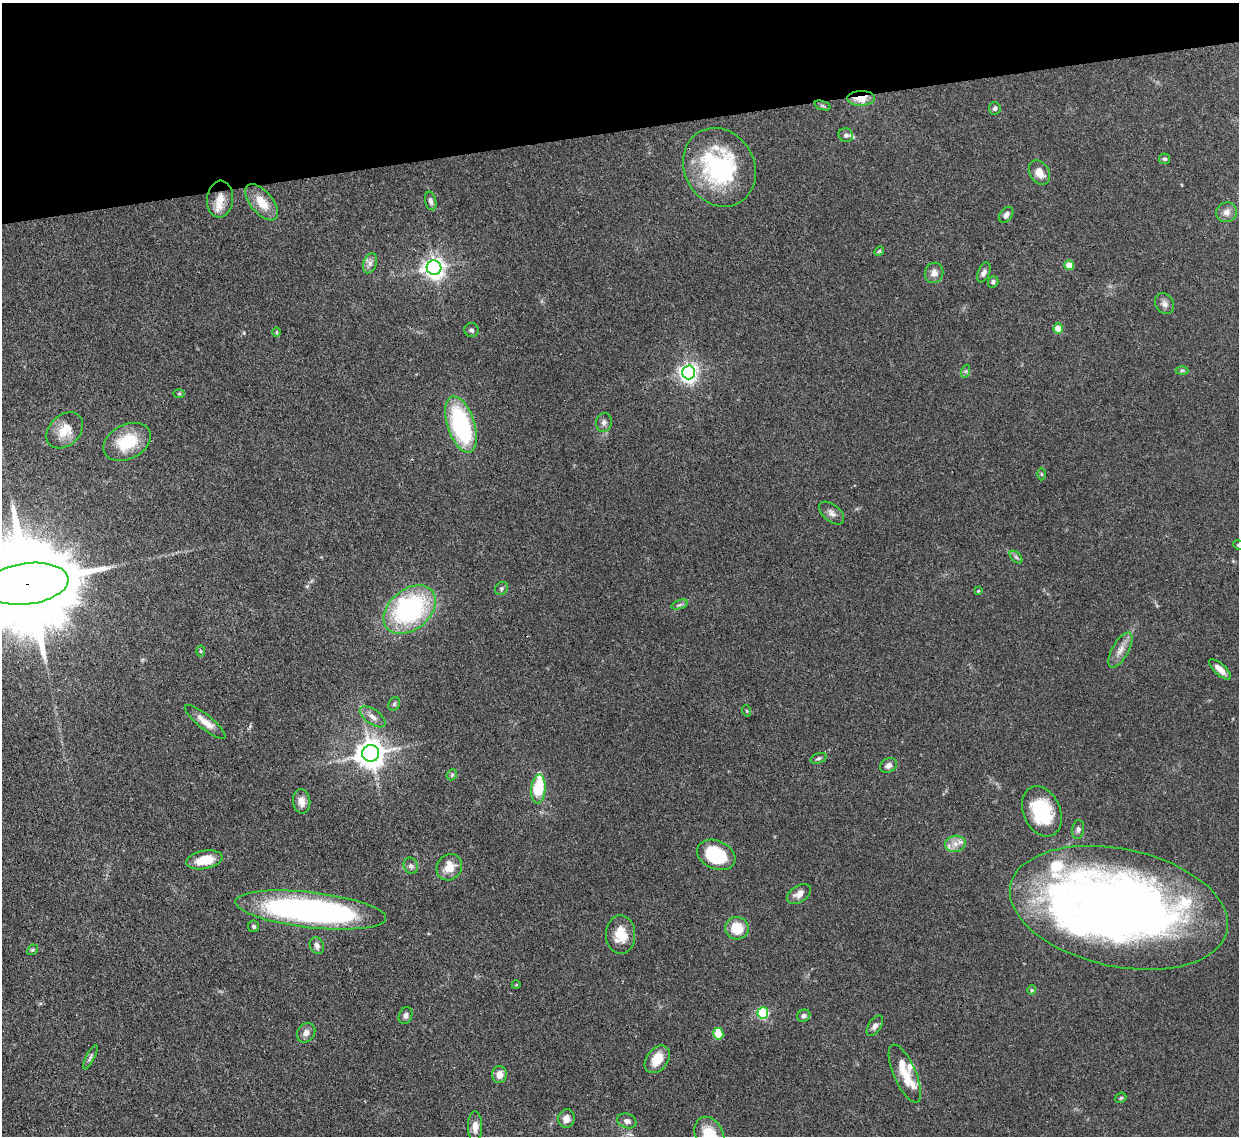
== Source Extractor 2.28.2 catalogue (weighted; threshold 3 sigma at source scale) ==
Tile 3 of 4 x 4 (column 3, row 1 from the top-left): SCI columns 2558-3794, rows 3619-4752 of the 5110 x 5091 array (HDU 1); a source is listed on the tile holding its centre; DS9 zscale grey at full resolution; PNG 1241 x 1138 px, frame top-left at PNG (2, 3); each listed source drawn as its Kron ellipse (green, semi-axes under 4 px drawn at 4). Shown black and unused: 11% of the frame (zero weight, under 3 of 4 exposures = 9% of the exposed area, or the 3 px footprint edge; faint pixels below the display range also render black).
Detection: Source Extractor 2.28.2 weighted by HDU 2 'WHT'; one run over the whole footprint, this tile lists its part. Background 0.146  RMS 0.0052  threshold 0.0234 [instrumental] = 3 sigma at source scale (4.5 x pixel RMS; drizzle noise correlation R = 1.50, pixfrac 1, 0.05/0.05 arcsec/px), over >= 5 px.
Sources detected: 97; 3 inside a brighter object's white glare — neither listed nor drawn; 9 inside a brighter listed object's ellipse — not listed separately; the other 85 listed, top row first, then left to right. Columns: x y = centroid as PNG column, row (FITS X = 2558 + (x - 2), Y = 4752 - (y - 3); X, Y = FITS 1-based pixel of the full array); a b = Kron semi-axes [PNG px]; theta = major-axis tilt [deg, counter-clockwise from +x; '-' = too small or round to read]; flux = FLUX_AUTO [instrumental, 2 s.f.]
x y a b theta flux
861 98 14 7 2 10
823 106 8 3 -19 0.88
995 108 6 6 - 1.2
846 135 7 6 - 1.5
1165 159 5 5 - 1
719 167 41 35 -61 64
1039 173 13 9 -60 5.4
220 199 18 13 84 6.8
431 201 9 5 -75 1.5
262 202 22 11 -50 9.8
1226 212 10 9 - 3.3
1006 215 9 6 53 2.2
879 251 5 4 - 0.68
370 263 10 6 71 2.3
1069 265 5 4 - 8.2
434 268 7 7 - 340
984 272 10 6 69 1.9
934 273 10 9 - 3.2
993 282 6 5 - 1.1
1165 304 11 9 -56 2.4
1058 328 5 4 - 12
471 330 7 7 - 1.3
276 332 5 3 - 0.55
1182 370 6 4 0 0.82
966 371 6 4 71 0.91
689 372 7 6 - 240
179 393 6 4 1 0.59
604 423 9 8 - 2.1
461 425 29 13 -72 62
65 430 21 15 43 9
127 442 25 17 26 20
1041 474 6 4 -89 0.65
832 513 14 8 -40 2.7
1238 545 5 4 - 0.63
1016 557 8 4 -44 1.1
27 584 42 20 8 16000
501 588 7 6 - 1.1
978 591 4 4 - 0.56
679 605 8 3 19 1.1
410 610 29 20 39 79
1120 650 19 8 61 4.8
201 651 5 3 - 0.62
1220 669 14 5 -42 3.9
394 704 7 5 63 0.95
747 711 6 3 -71 0.53
373 717 15 7 -35 3.4
205 722 25 7 -39 6.2
371 753 8 8 - 760
818 758 8 5 18 1
888 765 9 7 33 2.1
452 775 6 5 - 0.78
538 789 14 7 85 23
302 801 12 8 -82 4.2
1042 811 26 18 -66 30
1078 830 9 6 81 1.5
955 844 10 8 10 3.8
716 855 20 14 -24 29
204 860 18 9 11 11
411 866 8 7 - 1.7
449 867 14 12 49 7.6
799 894 13 8 32 3.7
1119 908 111 59 -12 520
311 910 76 17 -6 170
254 926 6 5 - 0.98
737 928 12 11 - 13
621 935 19 14 -89 9.9
317 946 9 7 -64 2.3
32 950 6 4 42 0.8
516 985 4 3 - 0.37
1032 990 5 4 - 0.61
763 1013 5 5 - 51
406 1016 8 6 67 1.8
804 1016 7 6 - 1.6
875 1026 12 6 56 2.1
306 1033 10 8 54 3.1
718 1034 6 5 - 18
90 1057 13 4 63 1.4
657 1059 15 10 53 9.4
905 1073 31 11 -66 11
499 1074 8 7 - 4.2
1121 1098 6 4 43 0.7
566 1119 9 8 - 3.7
627 1121 10 7 -19 2.5
475 1127 15 7 -90 4.1
709 1135 19 14 -65 18
Overlapping masked pixels (flux is a lower limit): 3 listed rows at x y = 861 98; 27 584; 371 753
Isophote crosses this tile's border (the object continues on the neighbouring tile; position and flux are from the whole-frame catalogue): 4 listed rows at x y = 1238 545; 27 584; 1119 908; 709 1135